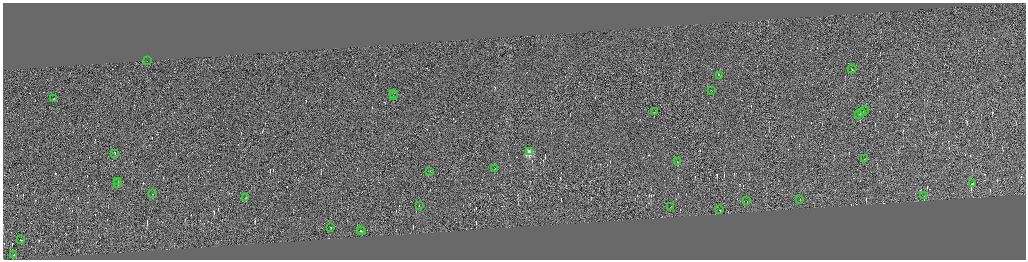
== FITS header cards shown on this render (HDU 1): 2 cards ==
NAXIS1  =                 4093
NAXIS2  =                 1029

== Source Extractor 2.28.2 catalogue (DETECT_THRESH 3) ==
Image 4093 x 1029 px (HDU 1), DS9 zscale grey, zoomed out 1/4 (1 PNG px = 4 x 4 image px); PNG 1028 x 262 px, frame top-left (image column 3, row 1029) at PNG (3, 3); each listed source drawn as its Kron ellipse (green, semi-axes under 4 px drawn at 4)
Background -0.0605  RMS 4.2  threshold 12.6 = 3 sigma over >= 5 px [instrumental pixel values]
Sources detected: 623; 590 cannot appear on this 1/4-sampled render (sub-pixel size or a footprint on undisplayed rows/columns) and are neither listed nor drawn; the other 33 listed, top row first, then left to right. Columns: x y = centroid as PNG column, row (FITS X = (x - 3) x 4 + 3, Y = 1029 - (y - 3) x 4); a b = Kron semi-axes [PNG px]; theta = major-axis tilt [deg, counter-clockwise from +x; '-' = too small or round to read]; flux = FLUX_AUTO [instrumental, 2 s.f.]
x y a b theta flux
147 61 2 1 - 33000
852 69 4 1 - 200000
720 76 4 1 - 32000
712 91 2 1 - 14000
394 94 2 1 - 10000
393 96 3 1 - 17000
53 99 2 1 - 17000
864 111 4 1 - 120000
654 112 2 1 - 12000
862 113 2 1 - 98000
859 115 4 1 - 110000
529 152 2 2 - 130000
115 154 2 1 - 13000
864 159 2 1 - 15000
678 162 2 1 - 14000
495 169 2 1 - 15000
430 172 2 1 - 33000
118 182 2 1 - 40000
118 184 3 1 - 26000
972 184 3 1 - 26000
153 194 2 1 - 9100
924 196 2 1 - 45000
246 198 3 1 - 30000
800 200 2 1 - 19000
747 201 2 1 - 38000
419 206 2 1 - 16000
670 207 2 1 - 8100
720 210 2 1 - 11000
330 228 2 1 - 15000
361 231 2 1 - 20000
362 231 2 1 - 13000
21 240 2 1 - 8400
14 255 2 1 - 27000
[590 sub-pixel or undisplayed-footprint detections neither listed nor drawn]